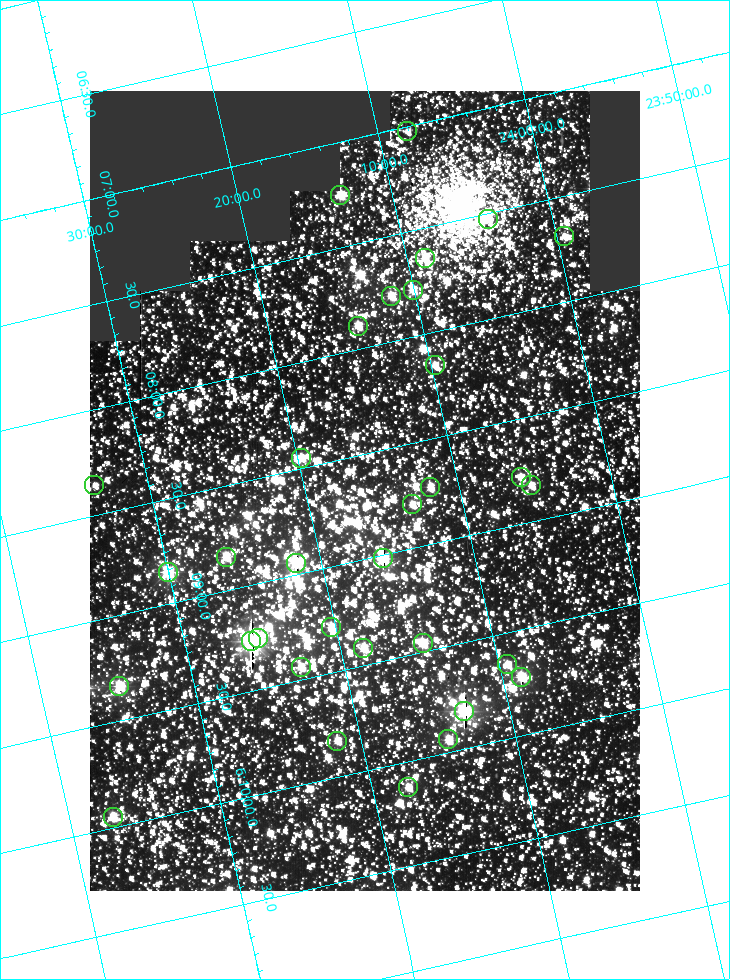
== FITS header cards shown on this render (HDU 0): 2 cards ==
NAXIS1  =                  550
NAXIS2  =                  800

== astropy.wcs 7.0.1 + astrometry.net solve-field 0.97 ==
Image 550 x 800 px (HDU 0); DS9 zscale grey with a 90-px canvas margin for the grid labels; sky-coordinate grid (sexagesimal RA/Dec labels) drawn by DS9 from the SOLVED WCS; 33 Tycho-2 reference stars matched to detected sources circled (green)
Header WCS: RA---TAN/DEC--TAN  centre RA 06:08:40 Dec +24:16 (92.17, +24.27 deg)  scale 3.97 arcsec/px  FOV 36.4' x 53.0'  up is -103 deg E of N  parity normal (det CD < 0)
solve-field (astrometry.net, Tycho-2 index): VERIFIED the header's WCS against the Tycho-2 star catalogue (verified at 3 index scales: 18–33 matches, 0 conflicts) and refined it, rather than solving blind
Solved WCS: RA---TAN-SIP/DEC--TAN-SIP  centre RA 06:08:40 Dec +24:16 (92.17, +24.27 deg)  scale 3.98 arcsec/px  FOV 36.4' x 53.0'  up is -103 deg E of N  parity normal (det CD < 0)
The solver's refit moves the header's centre by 0.12 arcsec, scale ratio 1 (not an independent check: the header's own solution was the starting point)
Tycho-2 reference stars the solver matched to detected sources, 33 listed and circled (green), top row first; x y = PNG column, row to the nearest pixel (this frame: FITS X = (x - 90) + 1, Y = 800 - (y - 91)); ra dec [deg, ICRS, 3 dp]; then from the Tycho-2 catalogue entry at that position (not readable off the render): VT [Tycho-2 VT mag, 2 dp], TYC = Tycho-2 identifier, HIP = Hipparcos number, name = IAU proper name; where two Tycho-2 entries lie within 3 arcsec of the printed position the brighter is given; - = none
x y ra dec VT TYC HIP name
407 131 91.756 +24.135 11.55 1864-383-1 - -
340 195 91.813 +24.222 9.50 1864-951-1 - -
488 219 91.882 +24.069 10.67 1864-1197-1 - -
564 236 91.922 +23.991 11.04 1864-773-1 - -
425 258 91.910 +24.147 9.81 1864-677-1 - -
413 290 91.945 +24.168 9.83 1864-545-1 - -
391 296 91.946 +24.193 9.49 1864-879-1 - -
358 326 91.972 +24.235 9.87 1864-607-1 - -
435 365 92.040 +24.163 9.97 1864-387-1 - -
301 458 92.113 +24.329 10.09 1877-692-1 - -
521 477 92.195 +24.097 9.91 1877-1306-1 - -
94 485 92.090 +24.558 11.22 1868-1493-1 - -
531 485 92.208 +24.088 10.02 1877-898-1 - -
430 487 92.182 +24.197 9.90 1877-42-1 - -
412 504 92.198 +24.221 10.14 1877-234-1 - -
226 557 92.210 +24.434 9.33 1881-345-1 - -
383 558 92.254 +24.266 8.73 1877-224-1 - -
296 563 92.236 +24.360 8.19 1877-300-1 29148 -
168 572 92.212 +24.501 8.67 1881-93-1 - -
331 627 92.321 +24.338 9.42 1877-884-1 - -
258 638 92.315 +24.419 9.14 1881-15-1 - -
251 641 92.316 +24.428 7.55 1881-1595-1 - -
423 643 92.364 +24.244 8.80 1877-1589-1 - -
363 648 92.355 +24.308 9.21 1877-702-1 - -
507 664 92.412 +24.157 10.23 1877-766-1 - -
301 667 92.360 +24.380 9.69 1881-496-1 - -
521 677 92.431 +24.145 8.75 1877-16-1 - -
119 686 92.334 +24.580 8.60 1881-81-1 - -
464 711 92.456 +24.215 7.57 1877-1484-1 - -
448 739 92.485 +24.239 9.49 1877-1276-1 - -
337 741 92.457 +24.359 9.75 1877-1432-1 - -
408 787 92.531 +24.294 10.40 1877-334-1 - -
113 817 92.487 +24.619 9.38 1881-1542-1 - -